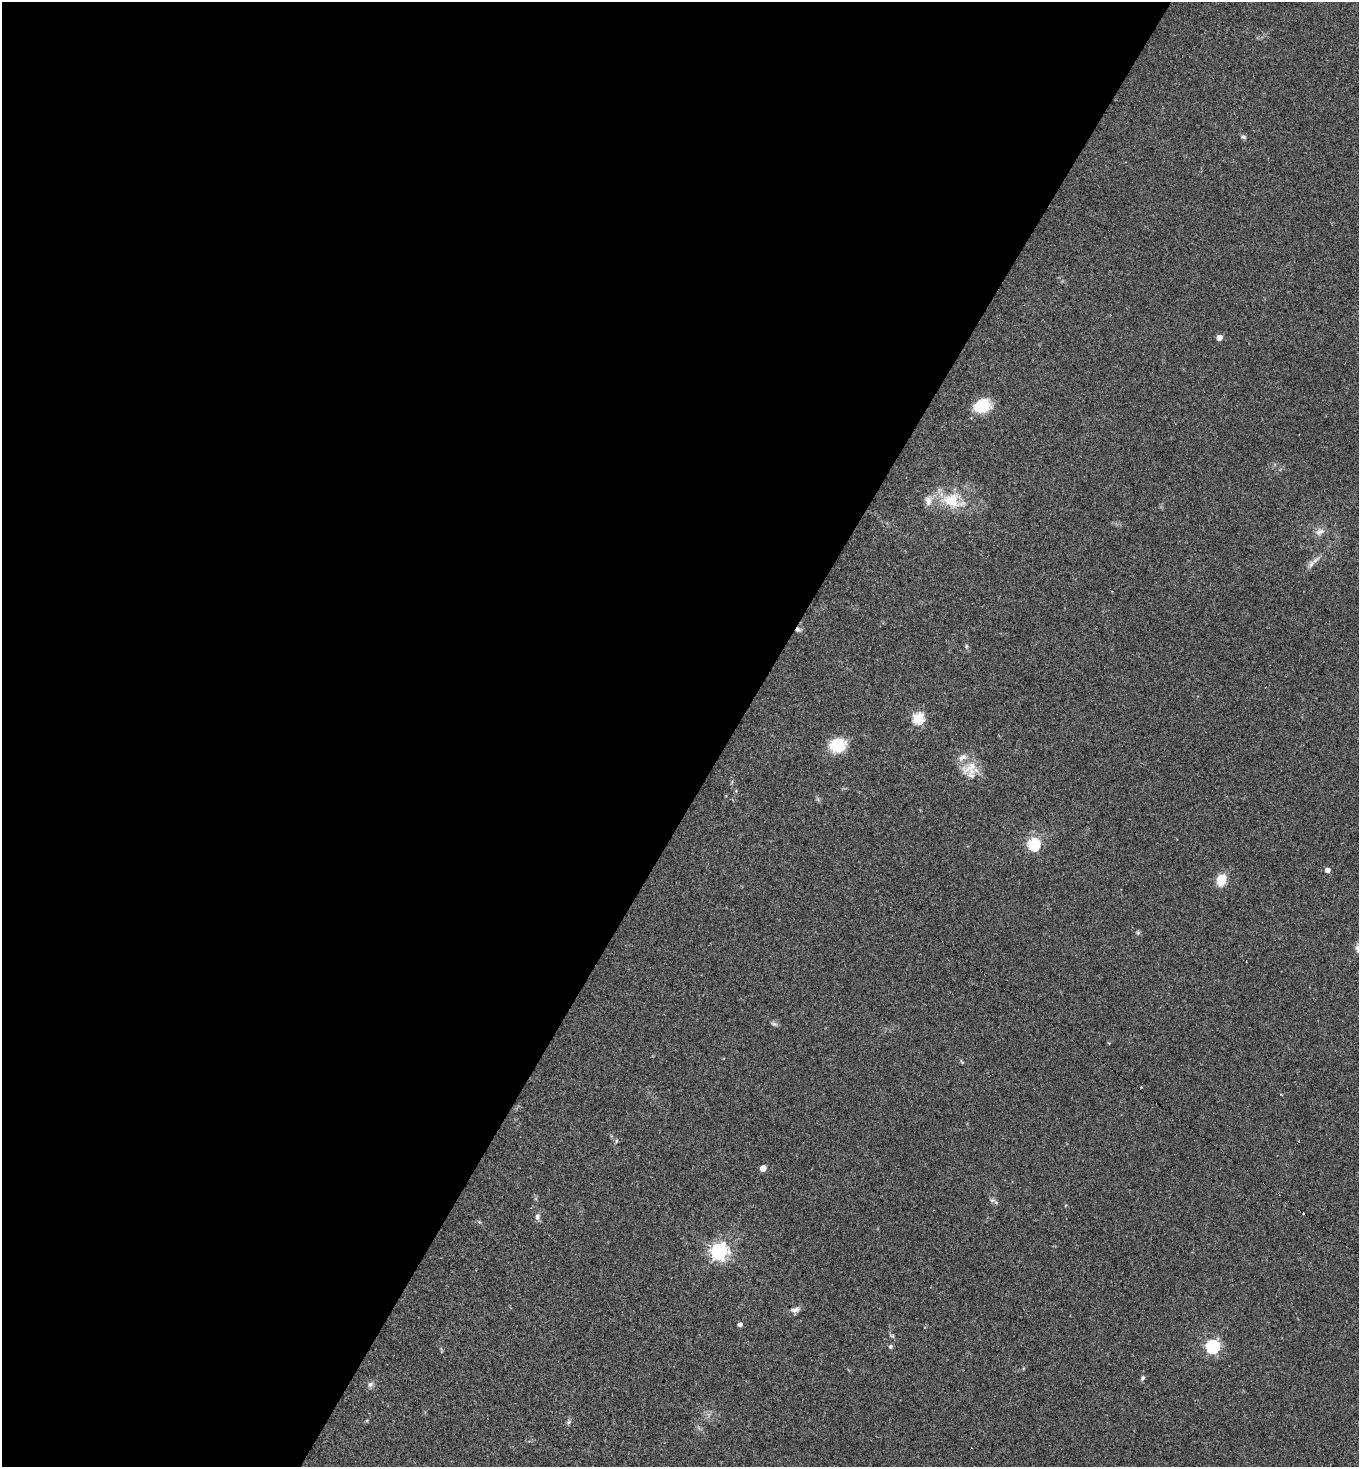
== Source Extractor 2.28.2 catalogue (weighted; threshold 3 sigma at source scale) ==
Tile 5 of 4 x 4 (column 1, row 2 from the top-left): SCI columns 304-1660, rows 2942-4406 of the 5885 x 5880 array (HDU 1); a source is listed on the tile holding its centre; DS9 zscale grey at full resolution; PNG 1361 x 1469 px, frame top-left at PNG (2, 2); no overlay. Shown black and unused: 54% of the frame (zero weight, under 2 of 3 exposures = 1% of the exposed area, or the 3 px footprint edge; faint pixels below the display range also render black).
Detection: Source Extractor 2.28.2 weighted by HDU 2 'WHT'; one run over the whole footprint, this tile lists its part. Background 0.0466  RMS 0.0069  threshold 0.0309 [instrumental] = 3 sigma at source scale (4.5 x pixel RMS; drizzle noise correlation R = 1.50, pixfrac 1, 0.05/0.05 arcsec/px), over >= 5 px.
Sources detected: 33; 1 too faint to see at this stretch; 2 cosmic-ray / hot-pixel residue — not listed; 2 inside a brighter listed object's ellipse — not listed separately; the other 28 listed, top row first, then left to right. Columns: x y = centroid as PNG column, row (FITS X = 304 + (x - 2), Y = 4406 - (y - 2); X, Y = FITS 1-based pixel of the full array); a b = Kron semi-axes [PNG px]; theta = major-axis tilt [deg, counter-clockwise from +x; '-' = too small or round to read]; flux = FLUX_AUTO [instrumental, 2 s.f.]
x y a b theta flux
1243 137 7 5 -7 1.4
1219 338 4 4 - 6.4
982 406 14 11 17 27
952 501 32 20 -15 25
1320 532 13 9 24 3.9
1311 564 12 6 64 3
966 646 5 5 - 0.96
918 718 5 5 - 63
837 745 13 11 9 27
962 757 14 8 30 4.4
971 767 32 10 29 9.4
1033 844 6 5 - 91
1327 870 4 4 - 4
1221 880 10 8 73 14
1138 932 6 4 19 0.94
1141 1087 3 3 - 0.55
616 1141 6 4 72 0.84
763 1168 5 4 - 7.6
992 1200 6 5 - 1.5
537 1216 9 6 85 2.3
719 1251 6 6 - 270
795 1309 12 7 22 3.2
740 1324 4 4 - 2.1
890 1346 5 5 - 1.4
1212 1347 6 6 - 120
1143 1378 7 5 64 1.3
370 1384 8 7 - 2.2
569 1422 7 5 37 1.4